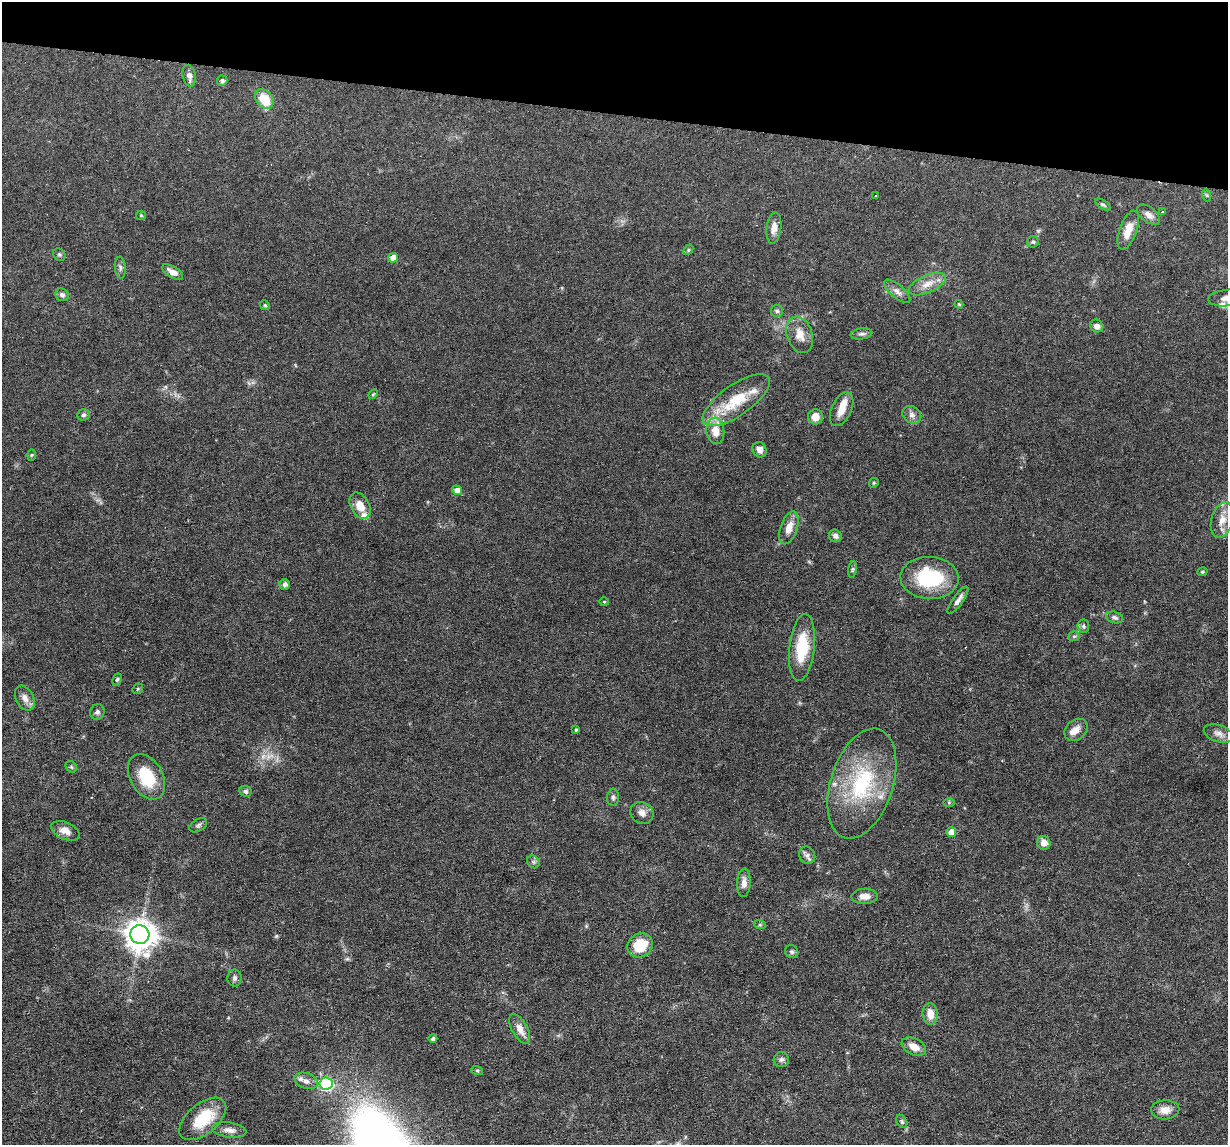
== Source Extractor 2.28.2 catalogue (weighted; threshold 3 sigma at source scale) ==
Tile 2 of 4 x 4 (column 2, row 1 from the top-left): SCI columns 1227-2452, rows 3549-4691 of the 4905 x 4927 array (HDU 1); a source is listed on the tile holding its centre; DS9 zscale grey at full resolution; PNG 1230 x 1147 px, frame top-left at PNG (2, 2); each listed source drawn as its Kron ellipse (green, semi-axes under 4 px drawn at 4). Shown black and unused: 10% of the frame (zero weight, under 3 of 6 exposures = <1% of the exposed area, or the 3 px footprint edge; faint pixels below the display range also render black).
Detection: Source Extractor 2.28.2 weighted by HDU 2 'WHT'; one run over the whole footprint, this tile lists its part. Background 0.0749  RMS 0.0043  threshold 0.0175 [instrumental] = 3 sigma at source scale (4.09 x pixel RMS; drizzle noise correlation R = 1.36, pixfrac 0.8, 0.05/0.05 arcsec/px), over >= 5 px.
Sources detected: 99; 1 too faint to see at this stretch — neither listed nor drawn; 7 inside a brighter listed object's ellipse — not listed separately; the other 91 listed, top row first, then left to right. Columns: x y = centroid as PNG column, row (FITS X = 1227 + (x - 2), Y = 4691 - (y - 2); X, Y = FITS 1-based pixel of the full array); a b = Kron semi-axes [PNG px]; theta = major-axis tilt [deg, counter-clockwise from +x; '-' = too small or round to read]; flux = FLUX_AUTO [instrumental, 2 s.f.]
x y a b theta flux
189 76 11 6 -79 2.1
222 81 5 5 - 0.83
264 99 11 8 -52 9.8
1206 195 6 4 -70 0.51
875 196 3 2 - 0.22
1103 205 9 4 -33 0.64
1162 212 4 3 - 0.36
141 215 5 4 - 0.41
1149 215 13 7 -38 2.2
774 228 16 7 83 2.8
1128 230 20 8 70 5.2
1033 242 6 5 - 0.69
688 250 6 4 48 0.51
59 255 7 5 -44 0.63
393 258 5 5 - 3.8
120 268 11 5 -85 1.1
172 272 12 5 -30 2.4
927 284 20 8 23 4.3
897 291 16 6 -40 2.2
62 295 7 6 - 1.2
1226 298 18 8 5 3.1
959 304 4 3 - 0.39
265 305 5 4 - 0.51
777 311 6 6 - 0.81
1097 326 7 6 - 2.2
862 334 11 5 8 1.2
800 335 19 12 -70 5.1
373 394 6 3 45 0.38
736 400 39 15 35 17
842 409 18 10 66 4.7
83 415 6 5 - 0.87
912 415 10 8 -34 1.9
815 417 7 7 - 3.9
715 431 13 9 -85 5.1
759 450 8 7 - 2.2
31 455 6 4 88 0.44
874 483 5 4 - 0.49
457 490 5 4 - 3.2
360 506 14 9 -61 4.7
1222 520 18 10 75 4.9
789 528 17 8 71 4.4
835 536 7 6 - 1.6
852 569 8 4 81 0.64
1202 572 5 4 - 0.55
929 578 29 21 -3 25
285 584 5 5 - 1.3
958 600 16 5 54 1.9
604 602 4 4 - 0.41
1114 617 9 5 -13 1.1
1083 626 7 6 - 0.89
1074 636 5 5 - 0.59
802 648 34 12 84 15
117 679 6 4 62 0.63
138 689 6 5 - 0.49
25 698 13 8 -63 2.5
97 712 8 7 - 1.2
576 730 3 3 - 0.58
1076 730 13 10 39 3.2
1218 733 15 8 -18 2.3
71 767 6 5 - 0.6
147 777 24 16 -60 14
862 783 57 31 72 36
245 791 6 5 - 0.84
613 797 9 6 88 0.97
949 803 6 4 0 0.46
642 813 12 10 -32 2.6
198 825 10 6 32 0.95
65 831 15 8 -24 3
951 832 5 4 - 4.3
1044 843 7 6 - 3.2
807 855 9 8 - 1.4
533 862 7 5 -45 0.82
744 883 14 6 88 2.6
865 896 13 7 1 2.9
760 925 6 4 -18 0.48
140 934 9 9 - 560
640 945 13 11 36 10
792 952 7 6 - 0.89
235 978 8 7 - 1.1
930 1014 11 7 -85 4
520 1029 16 8 -62 3.9
433 1039 4 4 - 0.71
914 1047 13 8 -26 3.9
781 1059 7 7 - 1.2
477 1070 6 4 -19 0.54
306 1081 12 7 -20 2.1
326 1084 6 6 - 52
1165 1110 14 9 3 3.7
203 1119 28 15 40 14
902 1121 7 5 -54 0.72
229 1130 17 7 -8 2.3
Isophote crosses this tile's border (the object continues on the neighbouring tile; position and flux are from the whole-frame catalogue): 1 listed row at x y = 1226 298